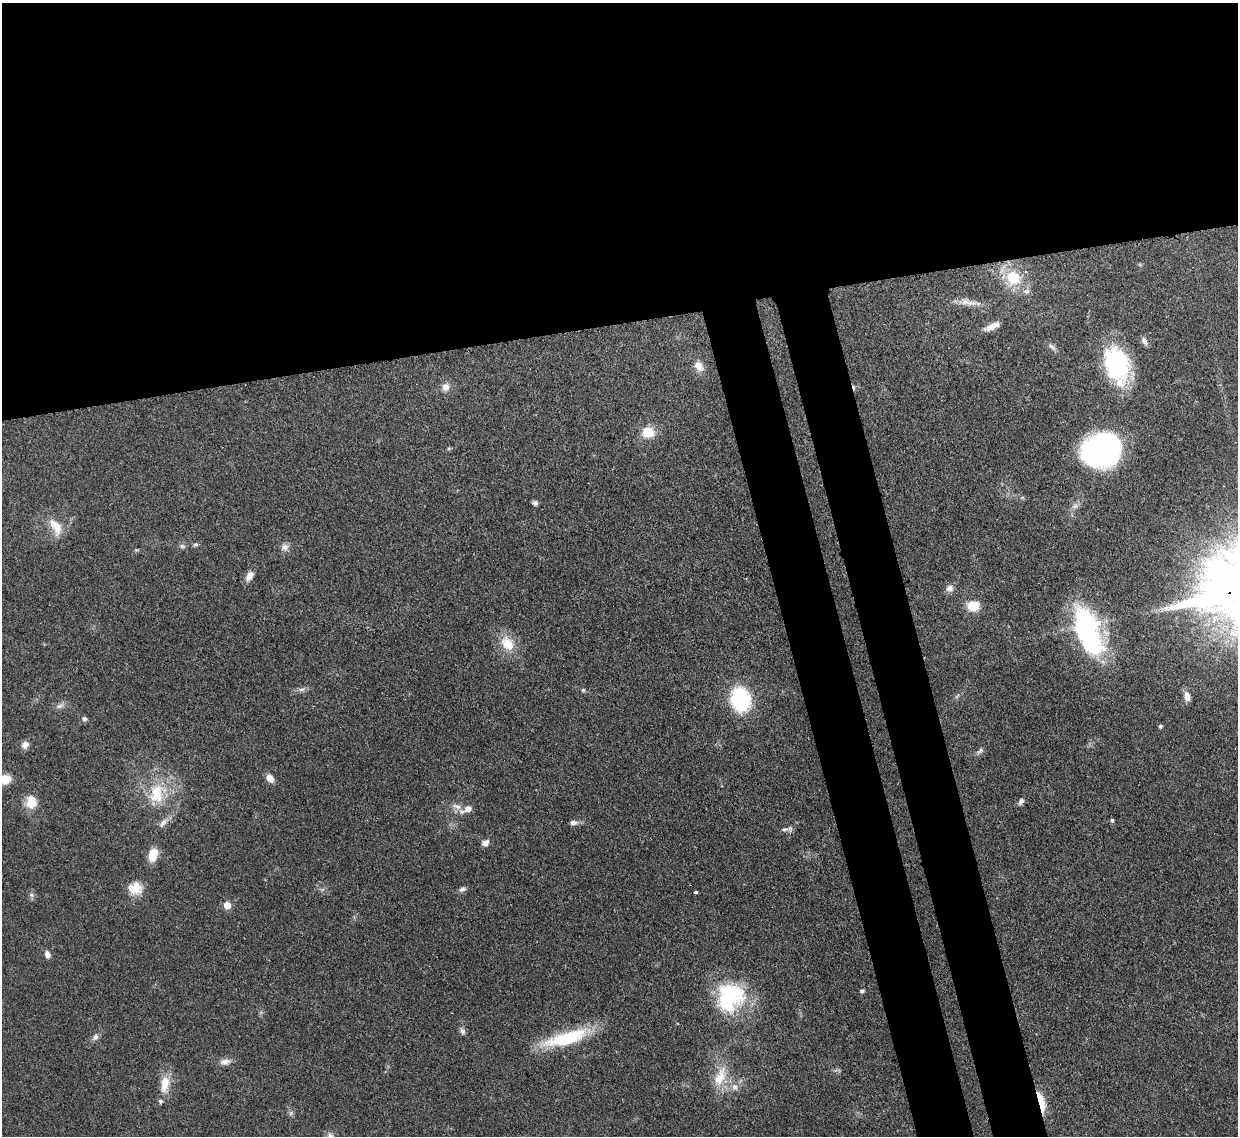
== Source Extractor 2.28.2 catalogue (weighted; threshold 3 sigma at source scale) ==
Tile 2 of 4 x 4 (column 2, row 1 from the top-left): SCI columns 1318-2553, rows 3624-4757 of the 5109 x 5092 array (HDU 1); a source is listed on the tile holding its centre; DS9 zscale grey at full resolution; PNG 1240 x 1138 px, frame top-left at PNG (2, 3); no overlay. Shown black and unused: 35% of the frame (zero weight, under 3 of 4 exposures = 9% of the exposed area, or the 3 px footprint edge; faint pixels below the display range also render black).
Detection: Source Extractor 2.28.2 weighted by HDU 2 'WHT'; one run over the whole footprint, this tile lists its part. Background 0.114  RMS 0.0048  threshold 0.0217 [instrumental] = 3 sigma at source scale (4.5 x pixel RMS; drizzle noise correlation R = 1.50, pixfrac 1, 0.05/0.05 arcsec/px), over >= 5 px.
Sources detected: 65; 1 too faint to see at this stretch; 1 cosmic-ray / hot-pixel residue — not listed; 2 inside a brighter listed object's ellipse — not listed separately; the other 61 listed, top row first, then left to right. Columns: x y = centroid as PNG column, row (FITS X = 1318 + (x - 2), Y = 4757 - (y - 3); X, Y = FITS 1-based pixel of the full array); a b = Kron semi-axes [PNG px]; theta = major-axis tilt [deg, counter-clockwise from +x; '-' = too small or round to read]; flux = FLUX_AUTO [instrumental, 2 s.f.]
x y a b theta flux
1013 278 20 18 -53 17
967 302 22 9 -18 5.1
992 326 18 6 24 4.7
1144 341 11 6 -55 2.1
1052 347 12 5 -35 1.6
1117 364 41 25 -73 45
699 366 15 10 -50 4.5
446 387 11 10 - 3.2
648 432 14 13 - 9.2
1101 449 35 28 16 110
535 503 6 6 - 1.3
1075 506 10 6 10 1.9
56 527 26 13 -60 8.7
196 544 7 4 6 0.88
182 546 8 5 -22 1.1
285 547 10 10 - 2.5
249 576 13 8 57 3.4
950 588 10 9 - 2.6
973 606 11 9 4 11
1088 631 54 23 -69 82
507 643 21 16 -54 10
302 689 9 6 16 1.7
583 690 5 5 - 0.68
1187 696 11 6 -80 3.2
740 699 21 16 -77 48
60 706 13 6 29 2
84 719 7 5 -16 1.3
1160 726 4 4 - 0.92
25 745 10 8 48 2.5
980 751 10 5 45 1.3
270 778 10 7 -57 3.8
5 779 13 12 - 6
157 793 29 21 74 20
1021 801 9 5 64 1.4
31 802 19 15 -88 7.3
457 806 15 7 -22 3.1
468 809 8 7 - 4.1
1112 820 5 4 - 0.87
573 822 10 5 1 2
163 823 15 7 55 2.7
784 829 11 6 10 1.7
485 843 8 7 - 2.6
153 854 15 10 71 8.2
135 888 18 16 3 7.7
462 889 9 6 21 1.4
696 892 4 3 - 1.9
31 895 8 6 -22 1.2
227 905 5 5 - 8.6
47 954 8 6 -65 2.4
862 991 5 4 - 0.86
730 997 37 34 60 43
462 1031 9 7 -65 1.5
95 1037 9 7 65 1.8
566 1038 56 15 16 30
225 1062 15 8 7 3
720 1077 31 14 67 12
165 1084 25 11 83 8.1
735 1087 10 8 -75 3.1
1041 1102 19 5 -75 15
291 1113 7 4 71 0.9
330 1136 10 8 -5 1.9
Overlapping masked pixels (flux is a lower limit): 1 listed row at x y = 1041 1102
Isophote crosses this tile's border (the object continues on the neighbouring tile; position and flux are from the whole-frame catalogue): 2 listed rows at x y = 5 779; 330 1136